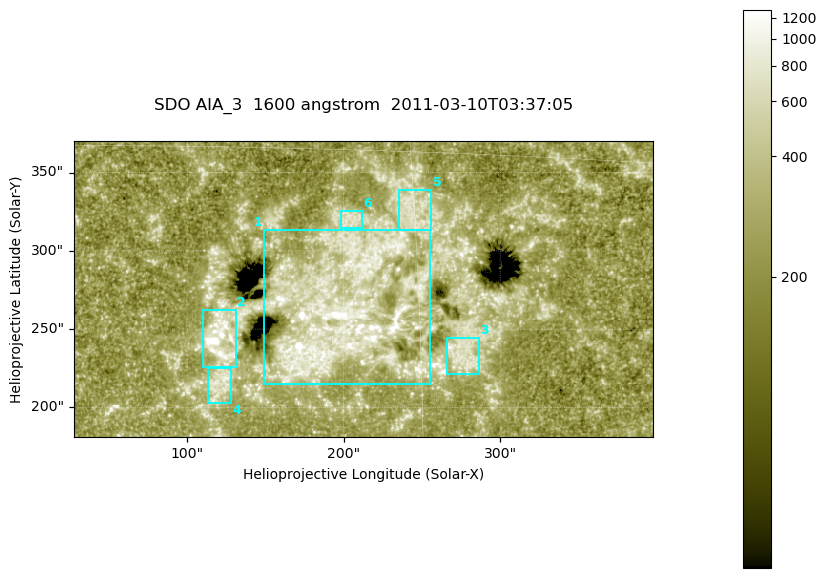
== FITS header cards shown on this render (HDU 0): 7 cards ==
TELESCOP= 'SDO     '           /
INSTRUME= 'AIA_3   '           /
WAVELNTH=                 1600 /
WAVEUNIT= 'angstrom'           /
DATE-OBS= '2011-03-10T03:37:05.119' /
CTYPE1  = 'HPLN-TAN'           /
CTYPE2  = 'HPLT-TAN'           /

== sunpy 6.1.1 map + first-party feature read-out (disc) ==
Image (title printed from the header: SDO AIA_3  1600 angstrom  2011-03-10T03:37:05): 607 x 311 px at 0.609 arcsec/px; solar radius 966 arcsec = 1586 px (partial field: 2.4% of the solar disc is inside the frame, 100% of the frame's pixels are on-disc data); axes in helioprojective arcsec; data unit not stated in the header (colour bar unlabelled)
Pointing: header CRPIX1/2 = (2052.59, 2044.23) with CRVAL1/2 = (0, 0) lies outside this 607 x 311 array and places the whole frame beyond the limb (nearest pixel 1.42 R_sun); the SolarSoft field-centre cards XCEN/YCEN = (212.5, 275.6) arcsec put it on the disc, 1915 arcsec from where CRPIX/CRVAL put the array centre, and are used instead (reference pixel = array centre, CRVAL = XCEN/YCEN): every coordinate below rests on XCEN/YCEN
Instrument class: DISC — disc imager (sunpy class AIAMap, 1600 A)
Bright regions (active regions / flare kernels): reference = the on-disc median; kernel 5 px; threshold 5 sigma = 397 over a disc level ~245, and >= 1.15x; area >= 188 px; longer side >= 4 px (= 2.4 arcsec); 6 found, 6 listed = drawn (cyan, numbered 1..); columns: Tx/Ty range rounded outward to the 2 arcsec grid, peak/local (2 s.f.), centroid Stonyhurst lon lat
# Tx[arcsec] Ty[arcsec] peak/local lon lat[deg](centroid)
1 148..256 214..314 15 +12 +9
2 110..132 226..262 22 +7 +7
3 266..288 220..244 3.9 +17 +7
4 112..128 202..226 3.7 +7 +6
5 234..256 312..340 3.2 +15 +13
6 198..212 314..326 3.1 +12 +12